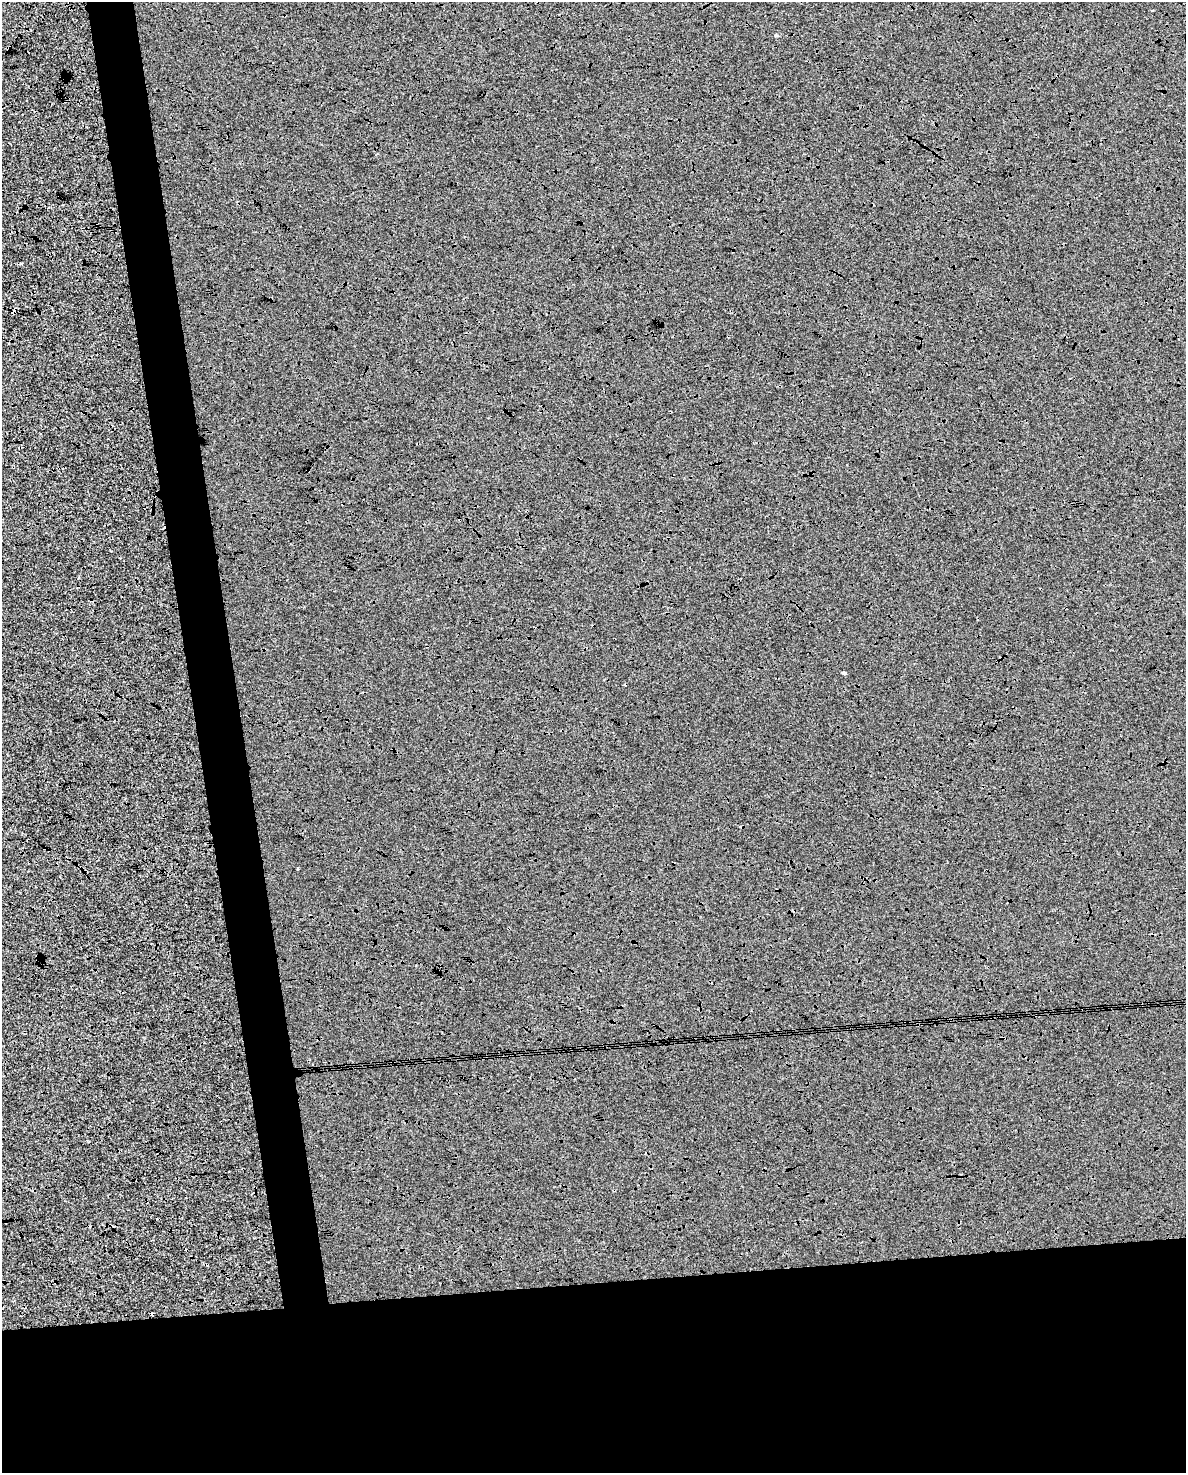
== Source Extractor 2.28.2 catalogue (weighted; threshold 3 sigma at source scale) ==
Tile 11 of 4 x 3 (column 3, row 3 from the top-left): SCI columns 2367-3550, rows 65-1535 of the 4734 x 4497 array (HDU 1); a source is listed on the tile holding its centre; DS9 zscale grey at full resolution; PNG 1188 x 1475 px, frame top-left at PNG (2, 2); no overlay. Shown black and unused: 18% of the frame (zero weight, under 3 of 4 exposures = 2% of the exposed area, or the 3 px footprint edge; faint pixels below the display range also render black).
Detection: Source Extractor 2.28.2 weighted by HDU 2 'WHT'; one run over the whole footprint, this tile lists its part. Background 1.83e-04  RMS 0.0065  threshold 0.0294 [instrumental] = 3 sigma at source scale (4.5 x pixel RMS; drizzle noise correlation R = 1.50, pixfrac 1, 0.0396/0.0396 arcsec/px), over >= 5 px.
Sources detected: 7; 3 cosmic-ray / hot-pixel residue — not listed; the other 4 listed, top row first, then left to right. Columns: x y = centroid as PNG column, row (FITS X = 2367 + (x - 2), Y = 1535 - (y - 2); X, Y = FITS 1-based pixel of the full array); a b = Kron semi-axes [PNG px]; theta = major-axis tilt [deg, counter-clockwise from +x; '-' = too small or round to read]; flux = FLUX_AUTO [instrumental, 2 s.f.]
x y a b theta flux
13 312 4 3 - 140
844 673 4 3 - 2.9
298 868 3 2 - 0.73
153 1314 3 3 - 7.6
Overlapping masked pixels (flux is a lower limit): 2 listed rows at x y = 13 312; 153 1314